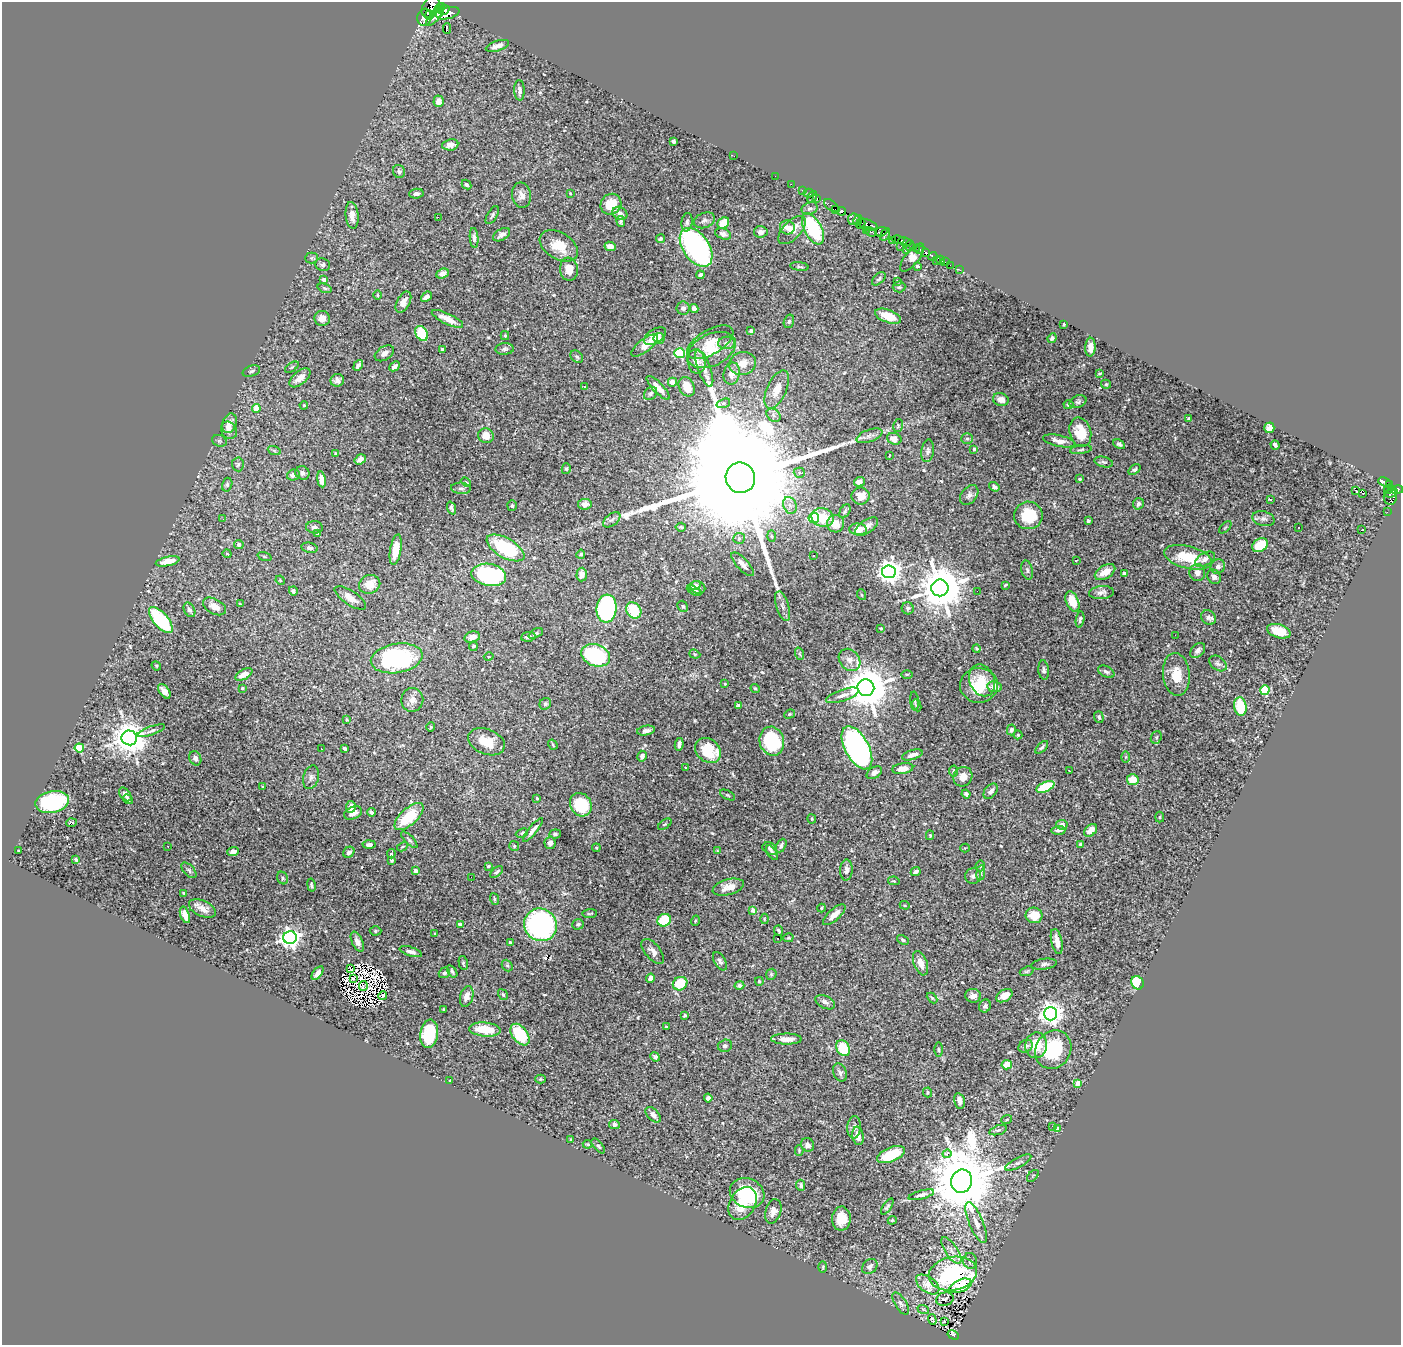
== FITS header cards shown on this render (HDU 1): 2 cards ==
NAXIS1  =                 1399
NAXIS2  =                 1343

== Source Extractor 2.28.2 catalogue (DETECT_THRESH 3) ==
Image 1399 x 1343 px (HDU 1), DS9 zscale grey, 1 PNG px = 1 image px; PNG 1403 x 1347 px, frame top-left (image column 1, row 1343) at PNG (2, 2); each listed source drawn as its Kron ellipse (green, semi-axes under 4 px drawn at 4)
Background 1.43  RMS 0.014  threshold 0.0429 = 3 sigma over >= 5 px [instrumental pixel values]
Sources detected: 557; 11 with non-positive FLUX_AUTO (blend fragments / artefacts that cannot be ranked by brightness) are neither listed nor drawn; of the other 546, the 500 brightest by FLUX_AUTO listed and drawn (46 fainter detections omitted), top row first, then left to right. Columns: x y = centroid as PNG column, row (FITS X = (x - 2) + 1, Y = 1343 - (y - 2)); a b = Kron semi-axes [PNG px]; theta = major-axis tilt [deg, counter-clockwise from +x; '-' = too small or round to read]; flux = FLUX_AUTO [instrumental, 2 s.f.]
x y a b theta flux
431 7 12 8 56 8300
440 8 6 4 35 4800
444 10 6 4 34 6700
448 13 12 6 13 13000
430 15 5 4 - 3900
435 16 13 4 49 10000
424 17 9 7 75 4100
447 28 5 2 - 1.9
497 46 12 5 18 7.2
519 90 10 5 -88 3.5
439 101 5 5 - 7.9
674 141 3 3 - 2.5
450 145 8 5 6 7.1
734 156 2 2 - 48
399 171 6 6 - 2.3
775 176 2 2 - 9
791 184 2 2 - 16
466 185 5 4 - 1.8
802 190 3 2 - 64
570 193 3 3 - 0.86
808 193 5 3 - 72
416 194 7 5 6 3.2
521 195 13 9 -82 6.5
812 197 6 3 52 110
817 199 3 3 - 96
611 204 11 10 - 21
831 205 8 4 -36 1900
810 209 8 6 22 2.9
835 209 4 3 - 1500
842 211 4 3 - 1800
620 213 8 6 -29 5.1
352 215 13 6 -84 7.1
492 215 10 5 60 2.1
438 217 2 2 - 39
854 219 6 5 - 1400
704 220 11 7 20 3.3
858 220 5 2 - 540
621 221 5 4 - 1.9
687 222 9 5 82 2.7
723 223 6 5 - 13
861 223 5 3 - 1900
867 225 10 5 -18 2500
787 227 7 7 - 5.8
813 229 17 8 -62 79
792 230 17 9 46 11
866 230 2 2 - 41
761 232 7 5 6 4.2
871 232 6 3 -20 730
881 232 6 4 20 780
723 234 8 5 -21 3
885 234 7 4 59 1400
502 235 9 5 32 4.3
474 238 10 4 -85 2.8
660 239 4 4 - 2.1
892 240 4 3 - 650
898 240 6 4 -11 1700
905 242 7 3 -14 220
910 245 5 5 - 240
559 246 21 13 -32 20
610 246 6 4 -8 7
901 246 4 3 - 610
696 247 22 13 -55 240
916 248 3 2 - 76
906 249 3 2 - 41
920 249 3 3 - 110
925 252 4 3 - 2600
933 256 4 3 - 500
912 257 17 7 51 67
311 258 6 5 - 1.5
936 260 4 2 - 22
941 260 4 3 - 200
945 262 3 2 - 38
323 265 7 6 - 3.4
950 265 2 2 - 31
799 266 9 4 -7 1.7
917 266 3 3 - 2.1
569 269 11 9 -83 10
960 270 2 2 - 18
442 273 6 4 24 5
700 275 4 3 - 2.4
324 279 4 3 - 3.8
879 279 8 5 45 1.8
897 281 3 3 - 0.94
899 287 6 5 - 1.9
325 288 7 4 -20 1.6
378 295 5 3 - 1
426 297 6 4 42 4.6
403 302 11 6 61 6.2
683 308 6 6 - 3.2
694 308 4 4 - 3.9
888 316 13 6 -19 16
322 318 8 7 - 7.8
447 319 17 5 -25 9.7
789 321 7 5 74 2
1064 324 3 2 - 1.3
751 331 4 3 - 4
422 333 8 5 -60 38
505 336 4 4 - 1.1
655 336 12 7 32 12
659 338 5 5 - 4.6
1052 338 5 4 - 1.9
710 342 26 12 30 19
727 343 8 6 3 3.4
645 345 16 6 38 11
1090 347 9 5 87 6.8
442 349 3 3 - 1.4
505 349 9 6 3 2.5
711 350 26 16 26 24
384 353 10 6 32 4.6
680 353 5 5 - 93
577 357 7 5 -43 2
696 362 12 8 -81 8.9
743 364 13 11 17 11
358 365 6 3 52 2.8
394 366 6 4 43 3.1
292 367 8 3 34 1.4
704 368 20 6 -70 7.5
251 371 9 5 18 2.5
1100 373 4 2 - 0.93
732 374 11 8 79 7.5
300 378 12 6 39 9.2
337 380 7 6 - 3.9
672 382 4 4 - 6.4
1106 384 5 4 - 1.1
585 387 3 3 - 0.92
687 387 10 7 -65 12
658 388 16 5 -46 9.1
777 389 20 9 66 12
650 394 7 5 46 2.5
1001 399 8 6 -17 8
1078 402 9 6 25 2.7
723 403 7 4 19 1.7
1068 404 5 4 - 3.5
304 405 4 3 - 1
256 408 4 4 - 12
773 415 7 6 - 2.7
1189 419 3 3 - 1.8
229 423 10 7 71 10
898 426 7 4 78 1.5
1269 428 5 5 - 8.2
229 430 9 7 -57 5.1
1080 432 15 10 -75 23
486 436 8 7 - 9.6
869 436 13 6 19 4.2
894 439 7 5 -20 11
967 439 6 5 - 1.8
219 441 7 5 -20 1.8
1059 441 16 5 -13 6.5
1119 444 6 4 -27 2.1
1275 445 5 3 - 2.8
974 449 3 3 - 2.4
274 450 7 4 -20 1.5
1081 450 11 3 7 1.7
928 451 11 6 82 3.2
336 453 4 4 - 1.4
889 455 3 2 - 2.1
360 459 6 4 34 5.3
1104 462 9 5 -15 2.2
238 464 7 6 - 1.7
566 469 5 4 - 1.6
1134 470 7 4 37 1.8
302 473 7 6 - 3.6
799 473 6 5 - 1.8
293 475 6 5 - 4.8
740 478 15 14 - 110000
321 479 8 4 -81 6.8
1080 479 3 3 - 2.1
466 482 5 3 - 0.92
859 482 5 4 - 5.6
1385 482 7 3 -22 550
227 485 7 5 75 1.9
1389 485 3 3 - 480
994 487 6 4 -34 2.7
461 488 10 5 -4 3.3
1389 489 5 3 - 460
1355 490 3 2 - 46
1397 490 6 4 11 1900
1391 493 6 3 21 1200
1363 494 3 2 - 0.98
969 495 11 7 51 3.9
861 496 9 8 - 12
1390 497 8 6 88 1100
1270 499 4 3 - 2.3
585 504 7 5 7 5.4
1138 504 6 5 - 2.9
790 505 9 6 -69 4.3
512 506 5 4 - 1.7
451 508 7 4 -69 2.9
845 511 7 5 60 1.9
1387 512 2 2 - 13
1028 515 14 14 - 34
823 517 11 9 -22 24
814 518 5 5 - 61
223 519 2 2 - 4.3
1263 519 11 7 -15 3.8
612 520 10 5 38 2.9
1088 521 4 3 - 3.7
836 524 8 8 - 13
314 527 8 6 -4 2.8
681 527 5 4 - 1.3
866 527 13 6 35 6.3
1225 527 7 3 45 1.1
1298 527 2 2 - 1.4
858 529 9 6 -5 11
1362 530 3 2 - 1.8
317 534 4 3 - 1.1
771 536 6 4 -88 1.3
739 538 6 5 - 1.8
239 545 5 4 - 3
1260 545 8 6 34 25
309 548 8 5 -11 3.6
505 548 21 9 -29 68
396 550 15 5 80 18
227 554 4 3 - 0.93
581 554 4 4 - 2
813 555 3 3 - 1.6
265 557 7 3 -19 0.93
1188 557 24 11 -14 34
1205 559 11 6 29 4.5
1076 560 3 2 - 1.1
168 561 12 4 12 11
743 564 15 5 -48 6.5
1218 566 8 6 43 3.7
1027 570 10 5 -75 2.6
889 572 6 6 - 840
1105 572 11 6 31 11
1197 572 8 8 - 5.4
1124 573 4 3 - 1.7
582 574 7 5 86 8.3
489 575 17 11 -10 140
1214 577 7 6 - 3.6
280 580 5 3 - 0.9
370 584 11 9 20 14
1005 585 4 2 - 1.1
694 586 7 4 25 2.8
698 587 7 6 - 4
940 588 8 8 - 4900
293 591 4 4 - 2.4
694 591 8 4 -27 2.7
977 591 2 2 - 4
1101 592 12 6 5 4.4
862 595 5 3 - 0.92
350 598 18 7 -33 7.7
1072 601 10 6 -66 18
240 604 3 2 - 0.93
214 606 12 7 -28 9.1
683 606 6 5 - 1.7
782 606 15 6 -73 4.9
607 608 14 10 84 170
908 608 6 6 - 1.8
189 610 7 5 -62 3
634 610 8 7 - 29
1208 617 8 6 -38 3.2
161 620 16 7 -50 81
1080 620 8 4 81 1.9
881 628 3 2 - 1
1279 631 12 7 -17 18
536 633 8 4 28 2.2
1175 635 2 2 - 3
472 637 8 5 16 5.5
528 637 7 4 8 3
473 646 4 4 - 2.1
976 649 4 4 - 1.6
1198 650 9 6 47 3.1
695 654 6 4 -21 1.3
800 654 6 4 -70 1.4
596 655 15 10 -21 110
489 657 5 4 - 1.2
397 658 26 14 9 150
849 660 12 9 -48 7
1218 663 10 6 -37 2.9
156 666 5 4 - 1.1
1044 670 9 5 -84 2.3
1106 672 9 5 -26 2.9
244 674 9 5 29 9.7
907 674 6 4 1 1.1
1176 675 21 13 -84 19
982 680 16 12 -67 15
725 684 3 2 - 0.93
979 685 19 17 -2 32
995 687 7 5 -7 8
242 688 4 3 - 1.2
755 688 5 3 - 1.4
866 688 8 8 - 4400
1265 690 5 4 - 50
164 691 8 4 -54 5.6
843 695 17 5 18 6.5
412 700 12 11 - 7.2
915 701 10 3 -85 1.5
545 704 6 5 - 1.9
738 705 4 3 - 2.8
917 705 6 4 -65 1.5
1240 706 9 6 -82 30
789 714 5 4 - 1.2
1099 717 6 4 -73 1.9
347 720 4 4 - 1
431 727 5 4 - 1.1
1011 730 5 4 - 2.1
151 731 14 4 19 2.9
646 731 9 4 10 3.6
1018 735 4 4 - 1.2
1156 737 6 5 - 1.9
129 738 8 7 - 2000
772 741 14 12 -76 64
486 742 19 12 -22 22
679 744 6 3 78 4
553 745 5 2 - 1.2
1042 747 8 3 45 1.8
79 748 4 4 - 46
345 748 4 3 - 2.3
857 748 23 12 -61 370
321 749 3 2 - 1.2
708 750 14 11 -39 41
912 755 11 4 17 5.6
642 756 5 4 - 4.2
1126 757 6 4 89 1.2
195 758 7 5 -65 4.5
685 767 3 3 - 1.6
903 769 10 5 9 10
953 771 5 4 - 1.4
1069 771 3 2 - 1.1
874 773 8 5 31 3.7
311 777 12 8 75 4.3
963 777 10 9 - 8.8
1133 780 6 5 - 16
263 787 4 2 - 0.93
1045 787 9 5 23 52
991 791 9 6 50 4.6
125 794 8 5 -50 4.6
966 794 4 3 - 1.8
727 795 8 3 -27 1.3
537 798 4 3 - 1.1
128 799 5 4 - 2.3
52 802 17 10 11 120
581 805 12 10 -56 44
351 807 6 5 - 5.3
371 812 4 3 - 1.9
353 813 9 6 24 8.2
409 816 18 8 43 43
1160 817 5 4 - 1.4
812 819 4 4 - 1
72 823 5 3 - 8.1
665 824 8 4 35 1.3
1062 825 5 5 - 4.8
533 830 15 4 51 4.8
1058 830 7 4 3 2.8
1091 830 7 5 42 5.5
522 833 6 4 23 1.4
555 834 6 4 6 2
930 835 5 4 - 1.2
409 840 11 4 -45 1.8
550 843 6 5 - 3.5
1080 844 3 3 - 1.4
369 845 6 4 3 3
168 846 3 2 - 2.6
514 846 5 5 - 1.4
781 846 7 4 62 3
402 847 6 3 29 1.2
596 848 4 3 - 0.89
965 848 4 4 - 0.88
770 849 8 5 -30 2.1
19 850 3 2 - 0.91
717 851 4 4 - 0.9
233 852 6 4 19 5.1
349 852 6 5 - 3.4
772 853 8 4 -54 2.6
391 854 4 4 - 1.9
76 859 3 3 - 1.4
391 860 3 3 - 1.5
488 866 3 3 - 1.7
980 866 5 4 - 1.6
189 870 9 5 -46 2.4
846 870 10 6 87 4.1
416 871 4 3 - 7.9
497 872 7 3 40 1.9
916 872 5 3 - 2.6
981 873 7 4 82 1.9
973 876 8 7 - 3.6
471 877 2 2 - 7.2
282 878 6 5 - 1.8
894 881 6 4 -11 1.1
311 885 6 3 -78 1.7
728 887 16 7 15 9.1
184 893 3 2 - 0.99
494 899 6 4 -71 1.4
905 905 5 4 - 1.1
821 908 4 3 - 0.89
202 909 14 7 -24 8.2
753 910 4 3 - 8.7
590 913 7 3 5 1.1
185 915 8 4 -71 7.3
834 915 14 5 42 8.8
1034 915 8 7 - 17
764 919 5 3 - 0.92
664 920 7 6 - 46
695 921 5 3 - 1.2
460 924 4 3 - 6
578 924 6 5 - 2.4
541 925 17 16 - 230
375 931 6 4 2 1.6
779 931 5 3 - 1.7
435 934 3 2 - 1.1
290 938 7 6 - 630
778 938 3 2 - 2.6
788 938 5 4 - 1.4
903 940 6 4 -31 2
1057 941 13 5 -77 7.8
357 942 11 5 -65 4.9
510 942 3 3 - 2.2
653 951 15 7 -49 5.5
411 952 11 4 -17 4.7
720 961 10 5 -60 3.2
463 963 7 4 -77 1.4
921 963 13 6 -70 8.9
1044 964 13 5 8 3.2
507 966 6 5 - 1.4
350 968 4 2 - 2
452 971 7 4 -56 2.3
1027 971 7 4 19 1.4
317 973 8 4 54 4.9
444 973 6 5 - 2.6
771 974 6 5 - 1.4
650 978 4 4 - 5.2
353 979 3 2 - 0.95
759 981 4 4 - 2.1
1137 983 7 6 - 27
680 984 7 6 - 28
739 985 5 4 - 2.6
363 986 5 2 - 0.9
383 995 4 3 - 2
503 995 5 4 - 1.8
467 996 11 6 75 7
973 996 7 7 - 5.7
1004 996 9 6 29 12
932 998 6 4 -45 1.2
825 1002 10 6 -26 4
985 1006 6 5 - 2.1
443 1010 3 3 - 1.2
1050 1014 6 6 - 760
685 1015 3 3 - 1.5
666 1027 3 3 - 1.2
485 1030 15 7 -5 25
429 1034 14 9 81 49
520 1035 12 7 -53 51
786 1039 15 5 -1 8.7
1036 1045 13 11 80 24
725 1046 7 6 - 2.4
1026 1046 7 5 32 2.9
843 1048 8 6 -58 28
938 1050 7 3 -89 1.4
1053 1050 20 17 58 63
655 1057 5 4 - 2.1
1007 1065 5 4 - 15
840 1072 9 6 -69 3.2
540 1079 5 4 - 1.2
450 1080 3 3 - 1.6
1078 1083 4 4 - 16
928 1092 5 4 - 1.4
708 1098 4 4 - 2.6
959 1101 8 5 -78 6.7
653 1115 9 5 -46 4
1007 1119 5 3 - 1
614 1124 5 4 - 3.4
1052 1126 2 2 - 7.1
854 1127 11 6 85 4
1057 1128 4 3 - 9.1
998 1130 9 4 18 2.1
858 1136 9 5 -81 7.4
571 1140 3 3 - 1.5
588 1144 5 3 - 1.2
808 1145 7 6 - 4.6
598 1146 9 4 -49 2
799 1150 5 4 - 1
947 1154 4 3 - 73
891 1155 15 7 22 32
1018 1163 14 5 28 3.6
1033 1176 7 2 45 0.93
962 1181 12 10 73 11000
801 1185 6 4 -87 2.4
747 1193 18 14 -23 61
921 1195 13 4 15 3.7
743 1204 18 12 58 22
887 1207 9 4 56 1.9
773 1211 12 7 74 5.4
841 1219 12 9 89 13
892 1220 4 4 - 1.1
976 1223 22 7 -67 10
951 1251 15 6 -56 6.1
970 1261 8 7 - 3.5
870 1266 8 6 43 3.6
823 1267 6 4 89 1.2
953 1274 24 16 10 110
928 1284 13 7 -35 8.6
960 1286 12 6 22 10
945 1299 9 6 14 3.5
901 1304 12 5 -58 3.5
923 1309 6 3 -18 1.3
932 1319 5 3 - 1.6
944 1321 3 2 - 10
953 1335 6 4 -30 130
At the frame edge (FLAGS 8, measured only in part): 1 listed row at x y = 431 7
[46 fainter detections neither listed nor drawn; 11 non-positive-flux detections neither listed nor drawn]